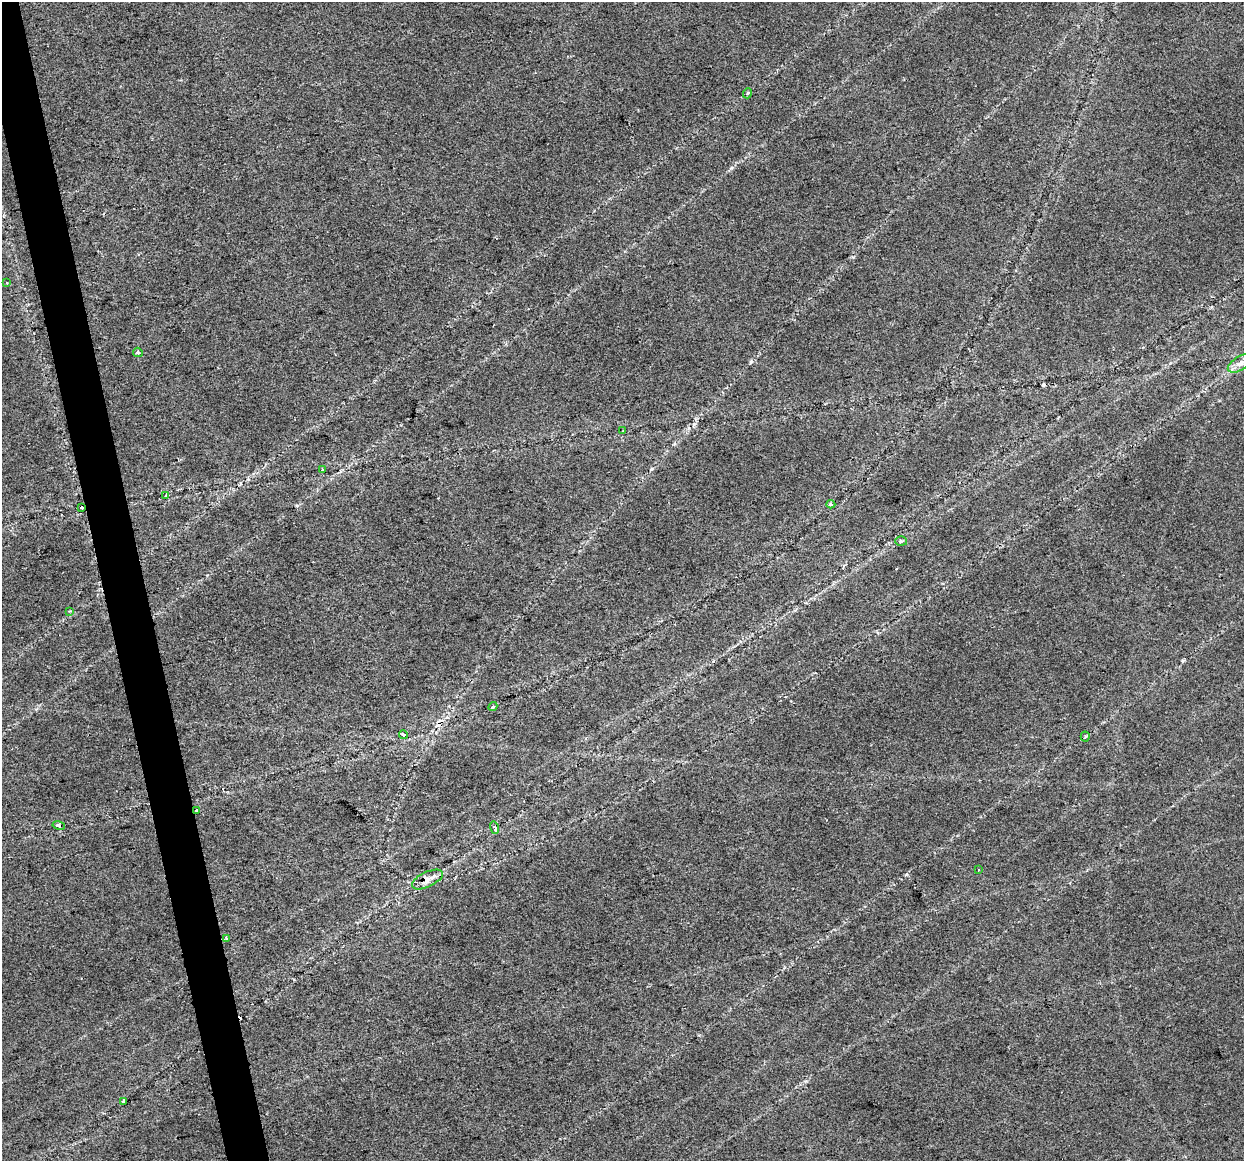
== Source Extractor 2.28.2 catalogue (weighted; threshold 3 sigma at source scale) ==
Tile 11 of 4 x 4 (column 3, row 3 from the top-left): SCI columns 2483-3724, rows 1239-2397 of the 4965 x 4747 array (HDU 1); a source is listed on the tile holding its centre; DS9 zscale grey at full resolution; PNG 1246 x 1163 px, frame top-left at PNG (2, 2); each listed source drawn as its Kron ellipse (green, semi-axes under 4 px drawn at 4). Shown black and unused: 3% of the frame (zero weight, under 2 of 3 exposures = <1% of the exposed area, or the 3 px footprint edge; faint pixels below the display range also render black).
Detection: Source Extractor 2.28.2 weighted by HDU 2 'WHT'; one run over the whole footprint, this tile lists its part. Background 0.0253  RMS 0.0084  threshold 0.0378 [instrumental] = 3 sigma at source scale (4.5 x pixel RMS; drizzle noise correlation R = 1.50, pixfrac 1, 0.0396/0.0396 arcsec/px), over >= 5 px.
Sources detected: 25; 4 cosmic-ray / hot-pixel residue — neither listed nor drawn; the other 21 listed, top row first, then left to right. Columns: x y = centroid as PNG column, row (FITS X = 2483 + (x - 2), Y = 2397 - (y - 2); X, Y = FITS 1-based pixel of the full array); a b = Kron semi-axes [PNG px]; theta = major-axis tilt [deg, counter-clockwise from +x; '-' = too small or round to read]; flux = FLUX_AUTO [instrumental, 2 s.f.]
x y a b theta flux
748 93 5 3 - 0.88
7 283 4 3 - 0.6
138 352 5 4 - 1.5
1240 363 13 7 31 6.6
623 431 3 2 - 1.5
322 470 3 2 - 0.86
166 495 3 3 - 2.2
831 504 4 3 - 1.3
82 508 3 3 - 3.3
901 541 6 5 - 1.8
70 611 3 2 - 0.68
493 707 5 4 - 1.4
403 735 4 3 - 1.4
1085 737 5 4 - 1.3
197 810 3 3 - 4.4
59 825 6 3 -12 3.1
495 828 6 4 -73 3
979 870 3 2 - 1.3
427 879 17 7 25 8.7
226 939 4 3 - 8.2
124 1102 3 3 - 2.4
Overlapping masked pixels (flux is a lower limit): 4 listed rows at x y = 82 508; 197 810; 59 825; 427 879
Isophote crosses this tile's border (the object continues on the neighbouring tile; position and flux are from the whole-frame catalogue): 1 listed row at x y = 1240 363
Unlisted compact peaks at least as high as the median listed source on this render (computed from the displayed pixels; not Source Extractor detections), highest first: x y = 731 168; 751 362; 906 874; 806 1081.